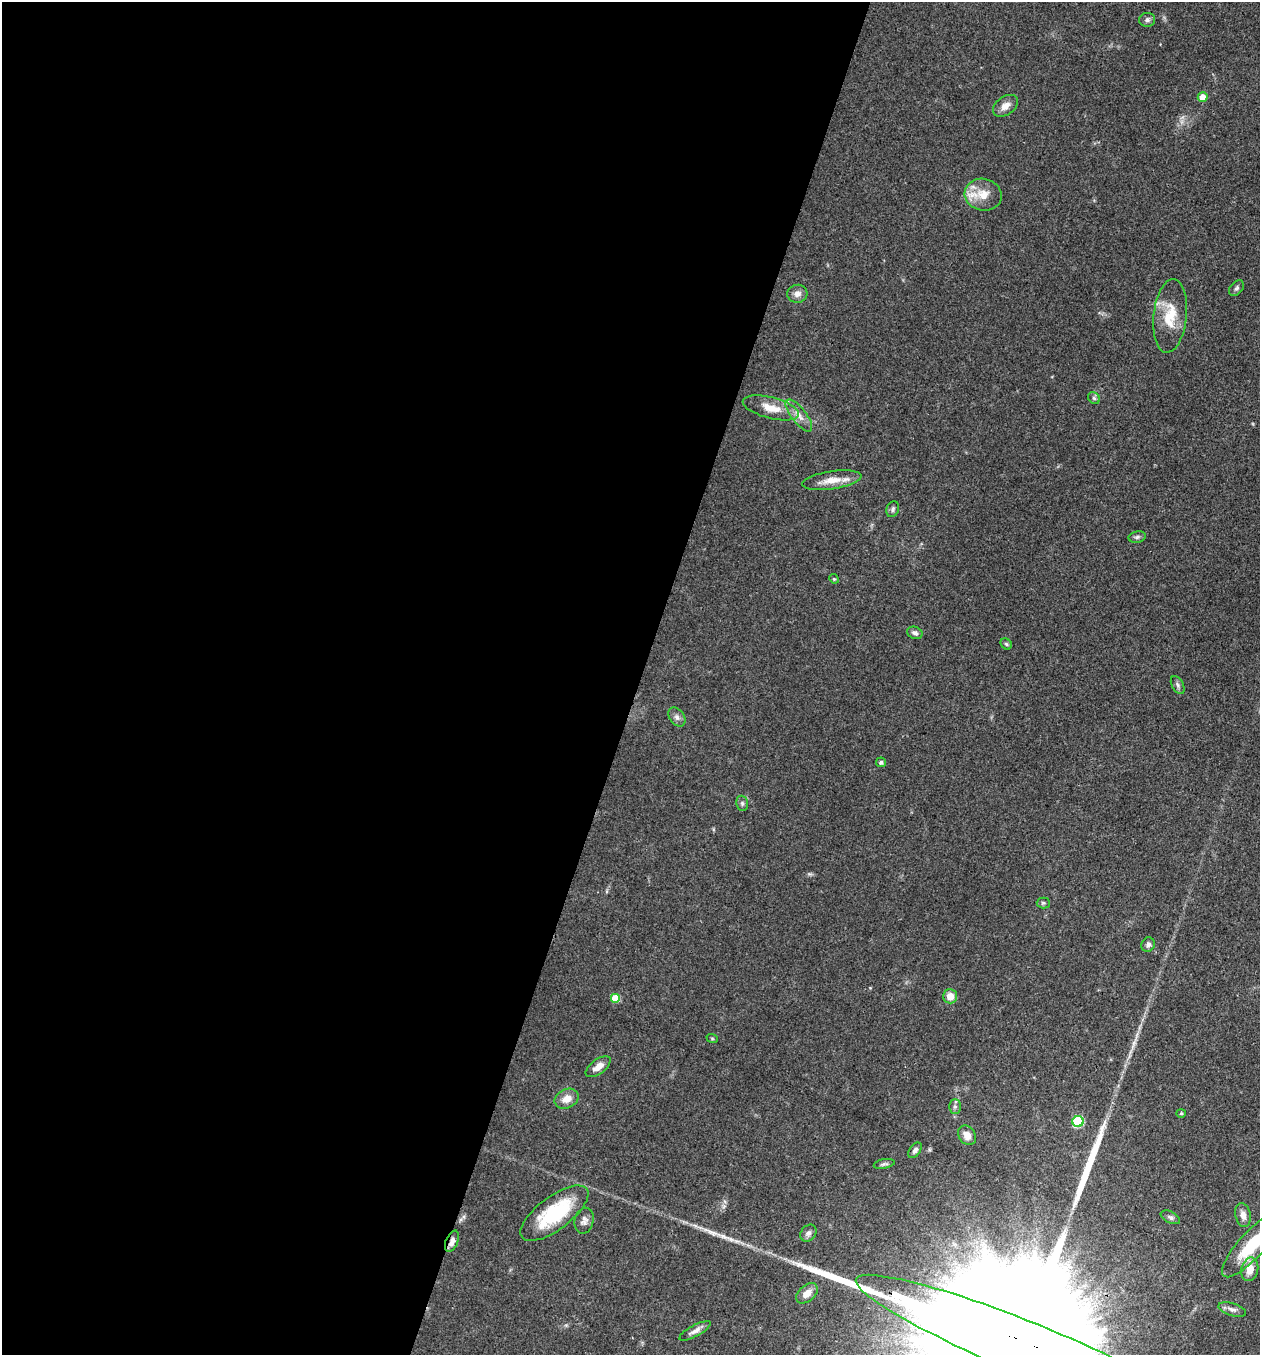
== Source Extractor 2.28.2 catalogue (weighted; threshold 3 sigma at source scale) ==
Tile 5 of 4 x 4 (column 1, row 2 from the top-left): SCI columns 131-1388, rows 2710-4062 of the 5425 x 5418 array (HDU 1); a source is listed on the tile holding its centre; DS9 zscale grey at full resolution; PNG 1262 x 1357 px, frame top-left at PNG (2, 2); each listed source drawn as its Kron ellipse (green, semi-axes under 4 px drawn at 4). Shown black and unused: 51% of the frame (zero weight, under 3 of 4 exposures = <1% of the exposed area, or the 3 px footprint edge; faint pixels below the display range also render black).
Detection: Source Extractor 2.28.2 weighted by HDU 2 'WHT'; one run over the whole footprint, this tile lists its part. Background 0.0712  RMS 0.0054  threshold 0.0241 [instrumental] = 3 sigma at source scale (4.5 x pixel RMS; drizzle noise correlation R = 1.50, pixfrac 1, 0.05/0.05 arcsec/px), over >= 5 px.
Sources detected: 48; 1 inside a brighter object's white glare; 1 long thin detection or spike segment (spike, bleed or trail) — neither listed nor drawn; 1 inside a brighter listed object's ellipse — not listed separately; the other 45 listed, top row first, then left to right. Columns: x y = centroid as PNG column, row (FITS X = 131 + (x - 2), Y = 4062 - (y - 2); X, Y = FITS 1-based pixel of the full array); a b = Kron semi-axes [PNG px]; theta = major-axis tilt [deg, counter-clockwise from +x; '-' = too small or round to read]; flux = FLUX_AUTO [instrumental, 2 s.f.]
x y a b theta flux
1147 20 8 7 - 1.6
1203 97 5 5 - 7.2
1005 106 14 9 37 4.3
983 195 19 15 -13 10
1236 288 9 6 50 1.3
797 294 10 9 - 3.3
1170 316 37 16 84 16
1094 398 6 5 - 1
771 408 29 10 -14 9.1
799 415 19 7 -52 4.4
832 480 30 9 8 7.7
893 509 8 6 68 1.3
1137 537 8 5 11 1.3
834 579 5 4 - 0.58
915 633 8 6 -21 1.6
1006 644 6 5 - 0.88
1178 685 10 5 -60 1.5
677 717 10 7 -53 2.1
881 762 5 5 - 1.4
742 803 8 5 -75 1.2
1043 903 6 5 - 0.96
1148 945 7 6 - 1.7
950 996 7 7 - 5.8
615 999 5 5 - 15
712 1038 6 3 -19 0.62
598 1067 14 7 38 4.5
567 1099 12 9 25 5.6
955 1106 7 5 90 1.4
1181 1113 4 4 - 0.59
1078 1121 5 5 - 36
967 1135 10 8 -55 4
915 1150 9 5 53 1.8
884 1164 10 4 11 1.2
554 1213 40 16 37 37
1243 1215 12 7 -77 3.6
1170 1217 10 5 -26 1.6
584 1221 13 9 76 2.9
808 1233 9 7 53 2
452 1241 11 6 68 3.2
1252 1245 42 13 47 25
1250 1269 12 8 77 6.4
807 1293 12 8 41 5
1232 1309 14 6 -17 2.5
695 1331 18 5 28 2.9
1028 1349 186 26 -22 150000
Overlapping masked pixels (flux is a lower limit): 2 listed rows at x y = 452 1241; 1028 1349
Isophote crosses this tile's border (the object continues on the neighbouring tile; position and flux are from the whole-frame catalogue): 2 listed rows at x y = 1252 1245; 1028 1349